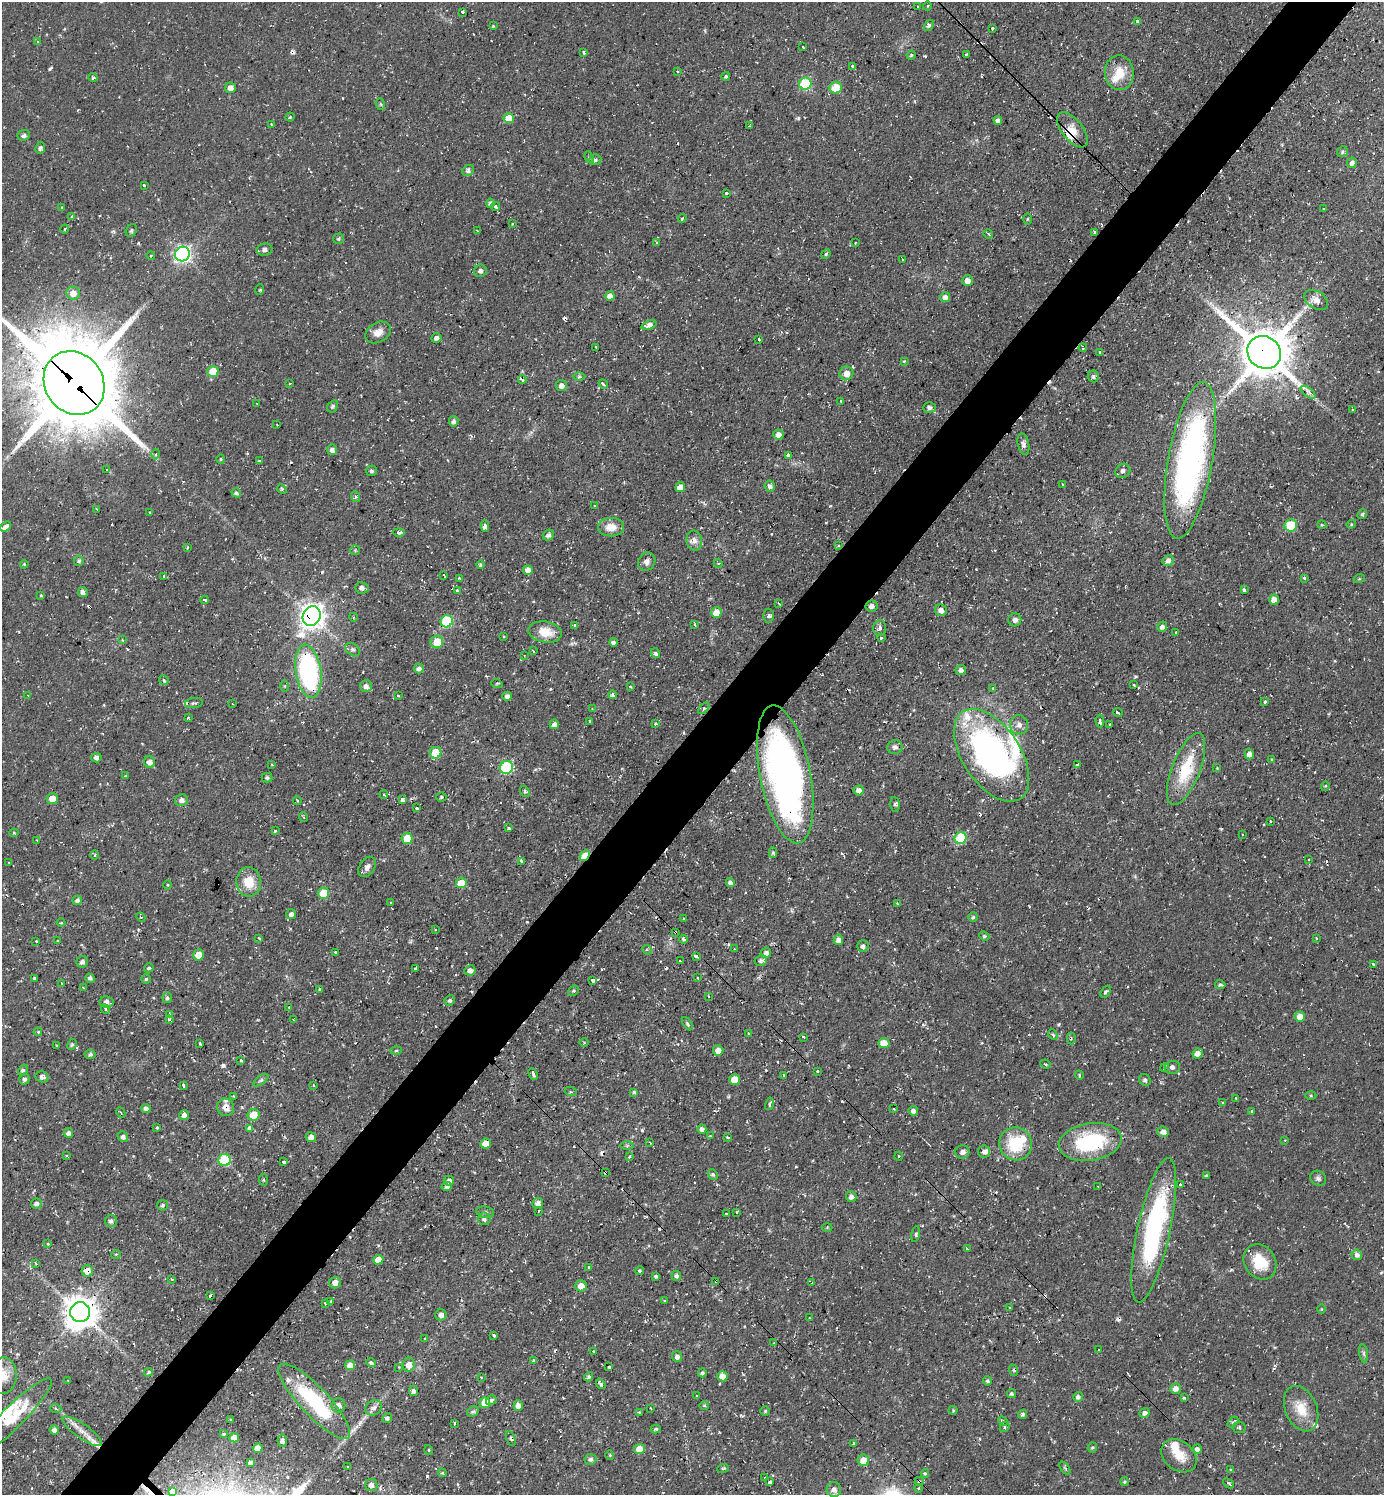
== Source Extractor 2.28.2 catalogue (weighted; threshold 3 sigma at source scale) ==
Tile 7 of 4 x 4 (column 3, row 2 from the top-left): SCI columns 2915-4296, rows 2987-4479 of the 5974 x 5972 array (HDU 1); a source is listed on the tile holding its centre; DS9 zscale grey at full resolution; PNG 1386 x 1497 px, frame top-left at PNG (2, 2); each listed source drawn as its Kron ellipse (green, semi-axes under 4 px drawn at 4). Shown black and unused: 5% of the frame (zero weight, under 2 of 3 exposures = <1% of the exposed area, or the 3 px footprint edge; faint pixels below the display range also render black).
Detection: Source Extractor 2.28.2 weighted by HDU 2 'WHT'; one run over the whole footprint, this tile lists its part. Background 0.0531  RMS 0.0061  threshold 0.0274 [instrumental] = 3 sigma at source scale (4.5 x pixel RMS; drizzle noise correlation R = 1.50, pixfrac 1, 0.05/0.05 arcsec/px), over >= 5 px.
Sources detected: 551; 1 inside a brighter object's white glare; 44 cosmic-ray / hot-pixel residue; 1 long thin detection or spike segment (spike, bleed or trail) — neither listed nor drawn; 11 inside a brighter listed object's ellipse — not listed separately; the other 494 listed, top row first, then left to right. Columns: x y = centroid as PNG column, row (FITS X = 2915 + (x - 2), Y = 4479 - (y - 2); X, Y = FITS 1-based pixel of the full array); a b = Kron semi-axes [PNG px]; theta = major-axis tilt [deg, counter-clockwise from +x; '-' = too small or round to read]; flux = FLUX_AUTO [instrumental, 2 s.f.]
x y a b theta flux
927 6 4 3 - 0.55
918 7 3 3 - 1.3
462 12 4 3 - 4.4
1137 21 3 3 - 1.5
493 26 4 3 - 0.55
929 26 6 4 55 1.3
992 28 3 3 - 1.6
38 42 4 3 - 2.4
803 47 3 2 - 0.56
584 52 3 3 - 2.3
966 54 3 3 - 1.1
911 55 5 4 - 0.72
853 66 3 3 - 1.6
677 71 3 3 - 0.99
1119 73 17 14 -82 12
726 76 4 4 - 1.1
93 77 5 4 - 0.9
805 84 6 6 - 44
835 87 6 6 - 14
230 88 5 5 - 4
380 104 6 4 -70 0.75
290 117 4 4 - 0.73
509 118 5 5 - 11
998 120 4 4 - 2.1
271 124 3 2 - 0.48
750 126 4 3 - 0.53
1072 130 21 10 -51 9.5
24 135 6 5 - 1.6
40 148 6 5 - 1.5
1342 152 6 5 - 1.3
589 157 6 4 -64 0.95
595 159 6 5 - 1.4
1352 163 5 5 - 2.6
468 171 6 5 - 1.6
144 185 3 3 - 2.1
726 193 3 3 - 8.7
490 203 4 4 - 2.1
62 207 3 2 - 0.53
496 207 5 3 - 4.5
1323 209 2 2 - 0.48
72 217 4 3 - 2.2
682 218 4 3 - 0.8
1027 219 6 4 89 0.74
512 223 3 3 - 1.1
65 229 4 3 - 0.61
477 230 3 2 - 0.5
131 231 7 5 61 1.1
1095 232 3 3 - 1.4
988 234 5 3 - 1.2
338 239 6 5 - 1
657 242 3 3 - 0.67
855 243 3 2 - 0.43
264 249 8 6 9 2.2
182 254 7 7 - 170
826 254 5 4 - 0.74
151 255 4 3 - 0.58
902 259 3 2 - 0.45
480 271 6 6 - 2.2
967 281 5 5 - 4.3
259 290 5 3 - 0.79
73 293 7 6 - 5.4
610 296 4 4 - 3.8
945 297 5 5 - 3.1
1316 300 13 8 -31 5.6
649 325 8 4 18 3.8
378 332 14 10 30 5.5
436 338 5 4 - 1.7
759 339 3 3 - 0.93
596 347 3 2 - 0.67
1083 348 4 3 - 0.65
1100 352 4 2 - 0.58
1264 352 17 16 - 2700
904 361 3 3 - 0.67
213 371 5 5 - 13
846 373 7 7 - 5.6
1093 376 6 5 - 1.5
579 377 6 4 1 0.92
522 380 4 3 - 3.2
74 383 33 29 -55 7700
290 383 3 2 - 0.5
603 384 5 4 - 1.7
561 386 5 5 - 3
1308 392 9 4 -38 1.9
841 401 3 2 - 0.71
257 404 2 2 - 0.49
333 406 7 5 59 1.2
929 407 6 5 - 1.9
1352 409 3 2 - 0.46
453 421 5 5 - 1.8
277 425 2 2 - 0.5
778 434 5 5 - 3.8
1023 444 11 5 -78 2.1
332 450 5 5 - 2.3
156 454 5 3 - 0.68
788 455 3 3 - 5.9
221 459 5 4 - 0.75
1190 460 79 22 80 210
259 461 4 4 - 0.57
107 470 3 3 - 0.94
371 471 5 5 - 1.4
1123 471 8 6 36 1.9
1063 484 3 2 - 0.87
770 486 5 5 - 2.4
680 487 5 5 - 4.6
282 489 5 4 - 0.73
236 493 5 4 - 1.2
356 497 5 3 - 0.94
595 506 3 3 - 0.73
97 509 3 2 - 0.76
150 512 3 3 - 0.57
1362 514 5 4 - 0.86
1351 524 5 4 - 0.6
1291 525 6 6 - 25
1322 525 5 3 - 0.51
485 526 5 4 - 1.9
6 527 6 4 41 4.8
611 527 13 9 1 7.1
399 533 6 4 -6 1.7
548 535 6 5 - 2
694 541 10 7 -79 3.4
839 546 3 3 - 0.84
187 547 3 3 - 0.77
355 550 5 5 - 0.78
1168 560 6 5 - 3
79 561 5 5 - 1.4
647 562 9 8 - 2.7
718 563 4 3 - 0.68
24 564 4 3 - 0.55
480 565 4 4 - 1.1
528 570 5 5 - 4.3
444 575 3 2 - 0.48
164 576 3 2 - 0.7
460 578 4 3 - 1.3
1304 578 3 3 - 0.76
1359 579 5 3 - 0.55
362 588 6 5 - 2.1
1244 590 4 3 - 1.4
457 591 3 3 - 1.5
83 592 5 5 - 2.2
41 595 4 3 - 0.61
205 600 4 3 - 2.1
1274 600 5 5 - 3.9
779 603 4 2 - 1.3
871 606 6 5 - 2.4
941 610 6 5 - 3.4
716 613 5 5 - 7.3
312 616 10 8 59 570
768 616 7 5 86 1.3
353 617 4 3 - 0.52
1015 620 6 6 - 2.6
447 621 6 6 - 45
575 625 4 3 - 0.92
695 625 3 3 - 1.5
1162 627 5 5 - 2.3
880 628 8 6 80 1.5
545 632 17 10 -10 12
1176 632 2 2 - 0.57
504 637 2 2 - 0.61
881 638 3 3 - 0.68
122 640 4 4 - 0.55
437 642 6 6 - 13
613 642 4 4 - 2.1
352 650 8 6 -37 1.9
533 651 3 2 - 0.63
655 653 5 4 - 1.5
524 655 3 2 - 0.45
419 668 5 4 - 2.3
961 670 5 5 - 1.8
308 671 27 12 -82 120
164 680 5 4 - 1.4
497 684 6 3 -19 0.62
1134 685 3 3 - 0.79
285 686 6 4 90 0.8
366 686 6 6 - 2.5
630 687 4 4 - 1
993 688 4 4 - 0.58
612 695 4 4 - 1.4
28 696 3 2 - 0.38
398 696 3 2 - 0.59
507 696 5 4 - 2
1265 701 3 3 - 4.3
194 703 9 5 7 1.3
233 704 2 2 - 0.49
704 708 7 4 47 1.7
592 709 3 2 - 0.45
1118 713 4 3 - 4.3
188 718 3 3 - 1.4
1100 721 6 3 -88 3.1
590 722 3 3 - 2.8
554 724 5 4 - 2.2
655 724 4 3 - 1
1110 724 3 2 - 0.75
1019 725 9 9 - 3.5
895 747 7 7 - 2.1
435 753 6 5 - 20
1249 754 5 4 - 2.9
992 755 52 29 -57 200
96 758 5 5 - 2.1
1272 759 4 3 - 0.8
150 762 6 5 - 3.9
272 764 3 3 - 1.5
1077 765 4 2 - 0.68
507 767 7 6 - 60
1217 768 4 3 - 0.5
1186 769 38 14 68 30
785 774 70 25 -79 310
125 776 4 3 - 0.56
267 778 5 5 - 1.4
1325 786 4 4 - 0.66
859 790 5 5 - 3.3
525 791 6 3 -56 0.98
384 794 4 3 - 0.79
441 797 5 4 - 0.89
52 799 6 5 - 7.3
182 800 6 6 - 3
297 800 5 3 - 0.66
402 800 3 3 - 6.3
895 804 7 4 -85 1.2
417 808 3 2 - 1.2
303 817 5 3 - 0.61
1271 821 3 3 - 1
509 828 3 3 - 1.5
275 831 3 3 - 1.5
14 833 4 4 - 0.63
1242 835 3 2 - 0.68
407 838 5 5 - 10
961 838 6 5 - 32
37 840 4 3 - 0.52
773 853 5 4 - 1.1
94 855 5 3 - 0.7
585 856 6 4 46 14
1309 859 3 2 - 0.48
521 861 4 3 - 1.4
9 862 3 2 - 0.65
367 867 11 7 57 3.1
249 882 14 12 -84 12
461 883 5 5 - 14
730 883 5 4 - 2.2
168 885 4 3 - 0.53
323 893 6 5 - 19
77 900 5 4 - 1.7
391 903 3 2 - 0.77
897 904 3 2 - 0.74
291 914 5 5 - 1.8
141 917 5 4 - 0.88
973 917 5 4 - 0.83
684 919 4 3 - 0.62
61 923 4 3 - 0.51
435 930 3 2 - 0.43
675 932 4 3 - 0.89
984 936 5 4 - 0.79
259 938 3 3 - 2.1
1317 938 3 3 - 1.5
683 939 4 4 - 2.2
838 940 5 4 - 3.4
36 941 3 3 - 1.3
58 941 3 3 - 0.95
863 946 5 5 - 2.2
734 949 3 2 - 0.59
647 950 5 4 - 0.77
335 952 3 3 - 1
766 953 5 5 - 2.6
199 955 5 5 - 7.9
696 956 4 3 - 1.6
680 961 3 3 - 1.4
761 961 6 5 - 1.5
82 962 6 5 - 2.2
1373 965 3 2 - 0.78
149 968 5 4 - 1.2
415 968 3 2 - 1.1
470 970 6 5 - 3.4
35 978 3 3 - 0.99
90 978 5 4 - 1.4
698 978 3 2 - 0.6
146 979 4 4 - 0.86
593 980 4 3 - 2.3
62 983 3 3 - 1.2
1220 985 5 4 - 1.3
83 987 2 2 - 0.55
319 989 3 3 - 1.2
574 991 5 4 - 0.81
1106 992 6 3 55 1
708 996 4 2 - 0.53
167 998 5 5 - 1.3
450 1000 5 4 - 1.5
106 1002 7 5 -11 2.3
289 1007 3 2 - 0.54
105 1009 5 3 - 1.3
170 1014 4 3 - 0.93
1300 1016 5 5 - 6.4
169 1019 3 3 - 1.2
293 1020 4 3 - 0.63
687 1024 7 4 -56 1
38 1032 4 3 - 0.58
749 1034 3 2 - 0.82
1053 1034 6 4 -51 1.3
804 1037 3 3 - 0.94
1071 1038 6 3 -89 0.76
584 1043 4 3 - 0.54
884 1043 5 5 - 8.6
72 1044 6 4 63 1
200 1044 3 3 - 0.82
57 1046 4 2 - 0.67
718 1050 5 5 - 4.7
396 1051 5 4 - 0.88
1198 1053 5 5 - 4.2
90 1054 5 4 - 1.3
241 1060 3 3 - 1.8
1045 1064 5 3 - 0.79
1172 1067 8 6 8 2
1164 1068 4 4 - 1.5
23 1070 6 4 61 1
817 1071 3 3 - 1.2
533 1074 6 3 -65 3.2
784 1075 4 3 - 0.73
1079 1075 4 3 - 0.56
42 1077 6 5 - 2
24 1079 5 5 - 1.7
734 1079 5 5 - 7.9
261 1080 9 4 35 1.5
1145 1080 6 5 - 1.2
313 1085 3 2 - 0.54
184 1086 4 3 - 1.8
571 1092 6 3 -17 0.75
634 1092 4 3 - 0.89
1311 1095 5 3 - 0.62
233 1096 3 2 - 0.56
1236 1098 3 3 - 0.55
1223 1103 3 3 - 0.78
769 1104 6 3 77 1.1
226 1107 9 8 - 4.8
146 1108 4 4 - 2.1
894 1109 3 2 - 0.46
913 1111 4 4 - 2.4
1252 1111 3 3 - 0.66
121 1113 5 3 - 0.84
184 1115 5 5 - 2.9
254 1115 6 6 - 12
157 1128 3 3 - 1.2
249 1128 4 3 - 9.6
702 1129 4 4 - 2.2
1163 1132 6 5 - 3.4
68 1133 5 4 - 2.1
710 1136 4 4 - 0.55
123 1137 5 5 - 2
311 1137 5 5 - 2.9
727 1137 3 2 - 0.98
1285 1140 3 2 - 0.42
1090 1142 32 18 9 49
650 1143 3 2 - 0.53
486 1144 5 5 - 8.9
1016 1144 17 16 - 26
627 1146 7 4 0 0.94
962 1152 7 6 - 2.8
984 1152 6 6 - 2
66 1156 3 2 - 0.82
629 1156 3 3 - 1.6
899 1156 4 3 - 0.92
224 1160 6 6 - 44
284 1162 3 3 - 3.7
605 1172 3 3 - 1.5
713 1174 6 4 -50 1.2
1206 1176 4 3 - 0.87
1318 1178 8 7 - 1.8
263 1180 6 3 -82 0.68
449 1181 5 5 - 2.5
1180 1184 3 3 - 1.5
447 1186 5 4 - 1.7
1098 1186 3 2 - 0.7
851 1197 5 5 - 2.8
36 1203 5 5 - 2.2
538 1203 5 5 - 2.8
162 1205 5 5 - 1.3
538 1211 3 2 - 0.51
485 1212 9 5 -8 1.5
737 1212 3 2 - 0.76
727 1214 3 3 - 1.4
484 1219 6 6 - 2.2
111 1221 6 6 - 2
827 1227 5 3 - 0.62
1154 1230 73 16 78 100
916 1234 8 3 78 0.99
48 1244 4 3 - 0.52
967 1248 3 2 - 1.5
116 1254 5 3 - 0.52
1357 1255 5 5 - 2.1
378 1260 5 5 - 8.5
1260 1262 18 15 -57 18
35 1263 4 2 - 0.47
589 1267 3 3 - 1.6
87 1271 6 5 - 6.6
639 1271 4 4 - 1.1
656 1276 4 3 - 1.3
676 1276 5 4 - 1.6
172 1279 3 2 - 0.61
716 1281 3 2 - 0.81
335 1283 6 5 - 3.1
812 1283 3 3 - 0.59
581 1286 5 5 - 6.3
210 1296 3 3 - 3.2
665 1301 3 3 - 3.8
331 1302 3 3 - 2.8
325 1303 3 3 - 1.3
1010 1308 3 2 - 0.77
1321 1309 5 3 - 0.5
80 1312 10 10 - 1200
441 1315 5 5 - 2.4
810 1318 2 2 - 0.53
494 1335 4 3 - 1.7
425 1338 3 2 - 0.61
774 1343 3 3 - 0.58
1099 1350 3 2 - 0.61
593 1351 3 3 - 1.6
1364 1353 9 4 -82 1.3
677 1357 5 5 - 2.6
534 1360 3 3 - 1.2
371 1363 5 4 - 1.3
350 1365 5 5 - 5.3
409 1365 7 6 - 6.1
399 1367 3 3 - 0.43
609 1367 3 2 - 2
1013 1370 6 3 -69 0.86
148 1372 5 3 - 0.78
702 1373 4 4 - 1.3
3 1375 18 13 89 11
722 1376 5 5 - 5.9
481 1377 2 2 - 0.44
588 1377 5 4 - 1.1
68 1381 3 2 - 0.71
987 1381 5 4 - 0.93
601 1384 6 3 -54 1.6
1176 1388 5 5 - 4.5
413 1391 5 4 - 1.9
1011 1394 4 4 - 1.2
697 1396 3 3 - 1.2
1078 1397 5 5 - 1.9
1184 1398 3 3 - 0.77
491 1400 5 4 - 1.2
314 1401 50 14 -47 62
485 1403 5 5 - 11
338 1405 7 7 - 3.2
704 1405 5 3 - 0.71
518 1406 5 4 - 3
374 1408 9 7 31 2.6
651 1408 3 2 - 0.63
56 1409 6 3 -21 0.92
1301 1409 24 16 -67 14
953 1410 4 4 - 0.68
765 1411 4 4 - 0.81
473 1412 6 5 - 1.3
639 1413 4 4 - 0.74
1145 1413 5 4 - 2.5
1023 1414 5 4 - 1.2
387 1418 5 4 - 1.4
11 1419 56 11 45 20
230 1419 3 2 - 0.51
1003 1421 5 4 - 1.1
1233 1422 6 4 44 0.91
454 1424 4 3 - 0.7
1005 1427 5 4 - 1.2
1239 1427 6 5 - 1
656 1429 5 4 - 0.96
54 1430 5 4 - 2.3
82 1431 23 7 -35 6.7
224 1434 4 3 - 0.72
234 1438 5 4 - 4.9
511 1438 8 4 -68 1.1
282 1441 6 4 -85 2
854 1444 3 3 - 1.2
1092 1447 5 4 - 0.87
258 1448 5 4 - 3.6
639 1449 5 5 - 8.9
1197 1449 4 4 - 2.5
429 1450 5 3 - 0.53
610 1455 4 4 - 0.7
1179 1456 19 14 -38 11
590 1459 6 5 - 1.9
863 1460 6 5 - 7.7
250 1462 4 4 - 1.9
348 1467 3 2 - 0.78
723 1468 6 3 18 0.73
1065 1468 7 3 -53 0.83
1231 1470 4 3 - 0.73
442 1473 4 4 - 0.68
925 1473 4 3 - 0.94
764 1477 3 2 - 0.72
919 1481 5 4 - 0.96
770 1482 3 3 - 1.7
1124 1482 4 4 - 0.82
1228 1483 6 3 -42 1.2
371 1485 6 6 - 3.3
919 1488 4 3 - 0.46
834 1489 7 7 - 3.2
172 1491 4 4 - 22
Overlapping masked pixels (flux is a lower limit): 18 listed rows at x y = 1072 130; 1095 232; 1264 352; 74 383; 1190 460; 839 546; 312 616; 308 671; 785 774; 585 856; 675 932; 226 1107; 605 1172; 1154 1230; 87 1271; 716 1281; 80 1312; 919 1481
Isophote crosses this tile's border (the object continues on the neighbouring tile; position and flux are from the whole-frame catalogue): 3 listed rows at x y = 74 383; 3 1375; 172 1491
Unlisted compact peaks at least as high as the median listed source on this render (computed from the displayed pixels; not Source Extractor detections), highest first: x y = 427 1476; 642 1130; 50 69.